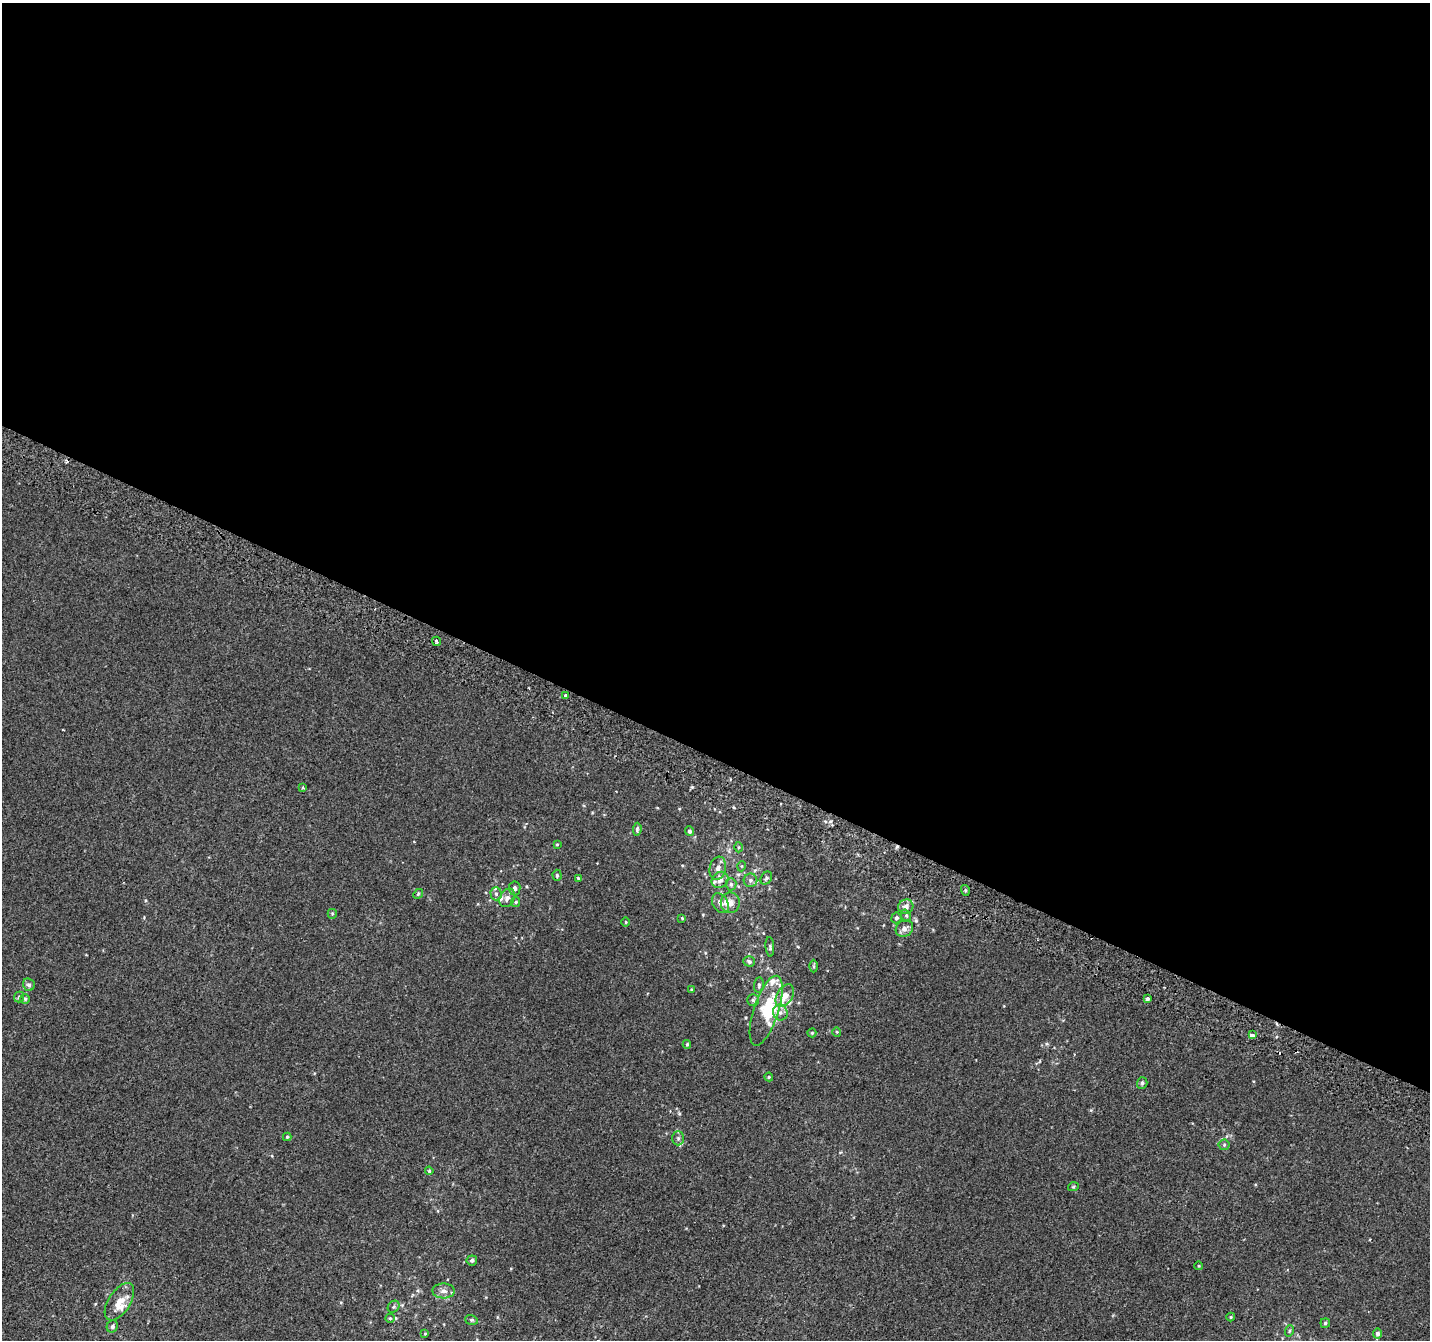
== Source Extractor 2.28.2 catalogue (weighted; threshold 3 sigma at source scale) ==
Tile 3 of 4 x 4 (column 3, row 1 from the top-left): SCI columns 2883-4310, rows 4321-5658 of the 5758 x 5899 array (HDU 1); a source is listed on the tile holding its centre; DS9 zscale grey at full resolution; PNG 1432 x 1342 px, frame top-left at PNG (2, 3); each listed source drawn as its Kron ellipse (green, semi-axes under 4 px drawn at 4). Shown black and unused: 57% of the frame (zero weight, under 2 of 3 exposures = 2% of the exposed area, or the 3 px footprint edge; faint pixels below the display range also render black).
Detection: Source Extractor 2.28.2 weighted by HDU 2 'WHT'; one run over the whole footprint, this tile lists its part. Background 2.19e-04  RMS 0.0036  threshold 0.0161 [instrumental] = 3 sigma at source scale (4.5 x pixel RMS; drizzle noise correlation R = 1.50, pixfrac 1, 0.0396/0.0396 arcsec/px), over >= 5 px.
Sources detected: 79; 1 inside a brighter object's white glare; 2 cosmic-ray / hot-pixel residue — neither listed nor drawn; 9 inside a brighter listed object's ellipse — not listed separately; the other 67 listed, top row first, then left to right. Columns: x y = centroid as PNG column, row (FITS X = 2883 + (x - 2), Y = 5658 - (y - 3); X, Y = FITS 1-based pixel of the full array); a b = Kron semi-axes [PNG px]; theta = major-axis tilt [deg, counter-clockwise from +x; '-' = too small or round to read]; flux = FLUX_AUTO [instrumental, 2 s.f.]
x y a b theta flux
436 641 5 3 - 1.1
565 696 3 3 - 2
302 788 3 3 - 0.49
637 829 6 3 85 0.6
689 831 5 4 - 0.77
557 844 4 4 - 0.33
738 847 5 3 - 0.33
742 866 5 3 - 0.29
718 868 11 8 79 1.9
557 875 5 4 - 0.52
578 878 3 3 - 0.36
766 878 7 5 57 0.71
720 880 9 7 41 1.8
750 880 7 6 - 1.1
731 884 6 5 - 0.85
515 888 7 5 -84 0.95
965 890 5 3 - 0.45
418 894 5 4 - 0.41
496 894 6 5 - 0.96
507 898 10 7 62 1.6
516 902 5 4 - 0.39
720 903 10 7 -58 1.8
730 903 10 9 - 2.5
906 907 7 7 - 1.8
332 914 5 4 - 0.43
906 916 6 5 - 0.57
682 918 4 3 - 0.34
896 918 5 5 - 0.76
626 922 5 3 - 0.32
904 929 9 7 39 1.9
770 947 10 2 -86 0.53
749 961 6 5 - 0.9
813 966 6 4 -90 0.51
29 985 6 5 - 0.95
759 985 8 5 83 0.74
691 989 4 3 - 0.27
785 996 12 7 58 3.3
19 997 5 5 - 0.56
25 999 5 5 - 0.49
1147 999 4 4 - 1.4
753 1000 5 5 - 0.6
766 1011 36 12 72 14
780 1013 8 7 - 1.3
837 1032 5 3 - 0.29
812 1033 4 4 - 0.38
1252 1035 4 3 - 17
687 1044 4 4 - 0.4
769 1077 4 4 - 0.4
1142 1083 6 5 - 0.76
287 1137 4 4 - 0.44
678 1138 7 6 - 0.95
1224 1145 5 5 - 0.51
429 1171 4 3 - 0.39
1073 1187 5 3 - 0.33
472 1260 5 5 - 0.85
1199 1266 4 3 - 0.26
443 1291 11 7 0 1.8
119 1302 21 11 57 5.1
394 1307 6 5 - 0.68
1231 1317 4 4 - 0.34
390 1318 5 4 - 0.42
471 1320 6 4 -19 0.48
1325 1323 5 4 - 0.47
112 1326 6 5 - 0.84
1289 1331 6 3 71 0.4
425 1334 4 4 - 0.3
1377 1334 5 4 - 0.99